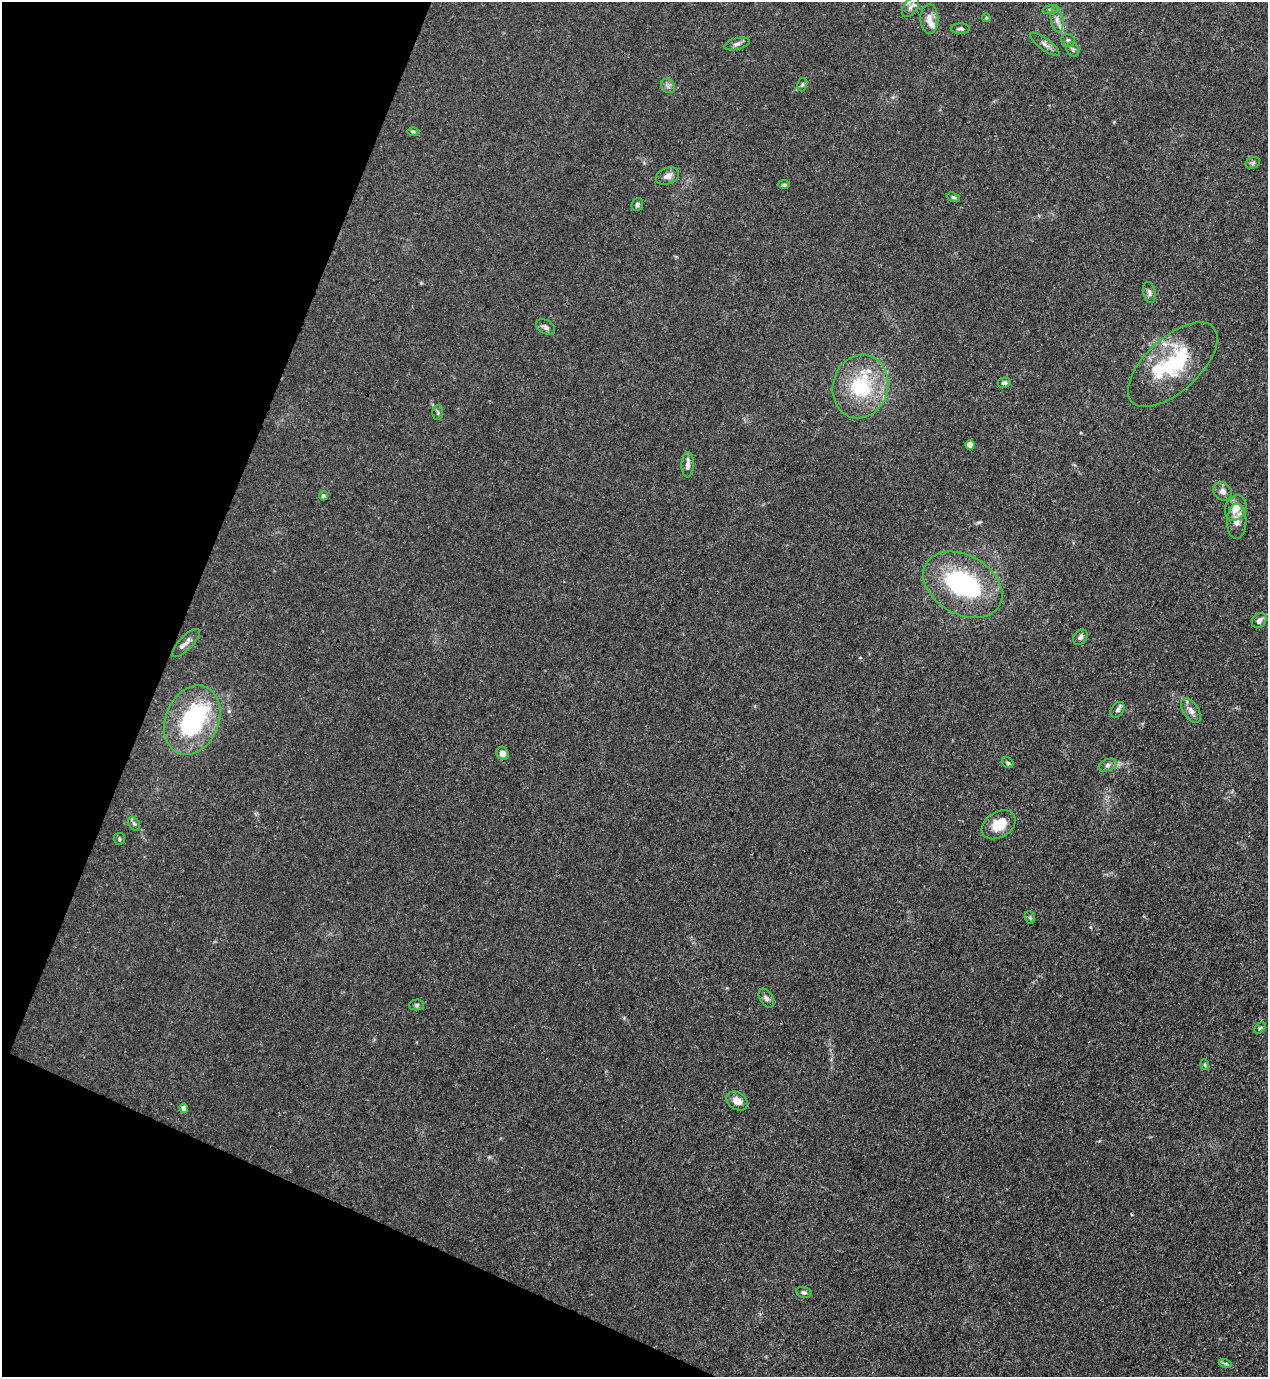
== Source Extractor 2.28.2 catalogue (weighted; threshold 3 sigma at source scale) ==
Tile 9 of 4 x 4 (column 1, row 3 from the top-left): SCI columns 223-1488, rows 1417-2791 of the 5645 x 5583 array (HDU 1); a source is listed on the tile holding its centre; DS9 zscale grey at full resolution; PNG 1270 x 1379 px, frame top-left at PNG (2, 2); each listed source drawn as its Kron ellipse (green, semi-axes under 4 px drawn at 4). Shown black and unused: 20% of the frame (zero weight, under 3 of 4 exposures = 7% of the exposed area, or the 3 px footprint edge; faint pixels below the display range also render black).
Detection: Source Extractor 2.28.2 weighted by HDU 2 'WHT'; one run over the whole footprint, this tile lists its part. Background 0.0182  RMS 0.0026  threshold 0.0115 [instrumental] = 3 sigma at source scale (4.5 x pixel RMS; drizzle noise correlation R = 1.50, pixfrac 1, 0.05/0.05 arcsec/px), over >= 5 px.
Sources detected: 60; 2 inside a brighter object's white glare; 1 cosmic-ray / hot-pixel residue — neither listed nor drawn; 5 inside a brighter listed object's ellipse — not listed separately; the other 52 listed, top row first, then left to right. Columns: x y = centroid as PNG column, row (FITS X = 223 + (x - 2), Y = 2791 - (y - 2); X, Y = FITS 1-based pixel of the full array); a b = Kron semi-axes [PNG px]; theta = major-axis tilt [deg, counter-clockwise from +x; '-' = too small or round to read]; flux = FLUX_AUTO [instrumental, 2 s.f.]
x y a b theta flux
910 7 11 6 55 1.4
1051 10 8 4 8 0.51
986 18 4 3 - 0.29
929 19 15 9 -89 2.2
1057 20 13 6 -81 1.3
960 29 9 5 1 0.66
1068 40 7 6 - 0.74
737 44 13 5 15 1
1045 44 18 6 -37 1.2
1073 50 8 6 -57 0.55
802 85 7 5 73 0.5
668 86 8 6 -47 0.83
413 131 6 4 -1 0.37
1253 163 7 5 23 0.6
667 176 12 8 22 1.7
784 185 5 4 - 0.52
953 197 7 4 -17 0.43
637 205 7 5 68 0.62
1149 292 11 6 -79 0.83
546 327 10 6 -32 0.96
1173 365 55 27 42 22
1004 383 6 5 - 0.61
860 386 32 27 74 19
438 413 7 5 -89 0.46
970 445 4 4 - 3.6
688 465 13 6 88 1.3
1223 491 10 8 -40 1.3
324 496 4 4 - 0.5
1236 508 13 10 63 3.2
1237 521 18 9 89 2.2
963 585 42 29 -30 33
1259 620 8 6 52 1
1080 637 8 6 49 0.78
186 643 19 6 45 1.5
1118 710 9 6 53 0.67
1191 711 14 7 -56 1.5
192 720 36 26 67 33
503 753 6 6 - 1.5
1008 763 6 5 - 0.48
1108 765 9 6 21 0.86
134 824 8 5 -54 0.58
999 825 18 13 31 5.2
120 839 6 5 - 0.45
1030 917 6 5 - 0.37
766 998 10 6 -58 0.87
417 1005 7 5 1 0.53
1260 1028 7 4 44 0.34
1205 1065 5 3 - 0.32
737 1101 11 8 -35 2.6
184 1108 4 4 - 1.9
804 1292 8 5 -13 0.64
1225 1363 6 4 -18 0.44
Overlapping masked pixels (flux is a lower limit): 1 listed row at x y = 1173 365
Isophote crosses this tile's border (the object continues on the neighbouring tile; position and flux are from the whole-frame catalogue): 1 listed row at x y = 910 7